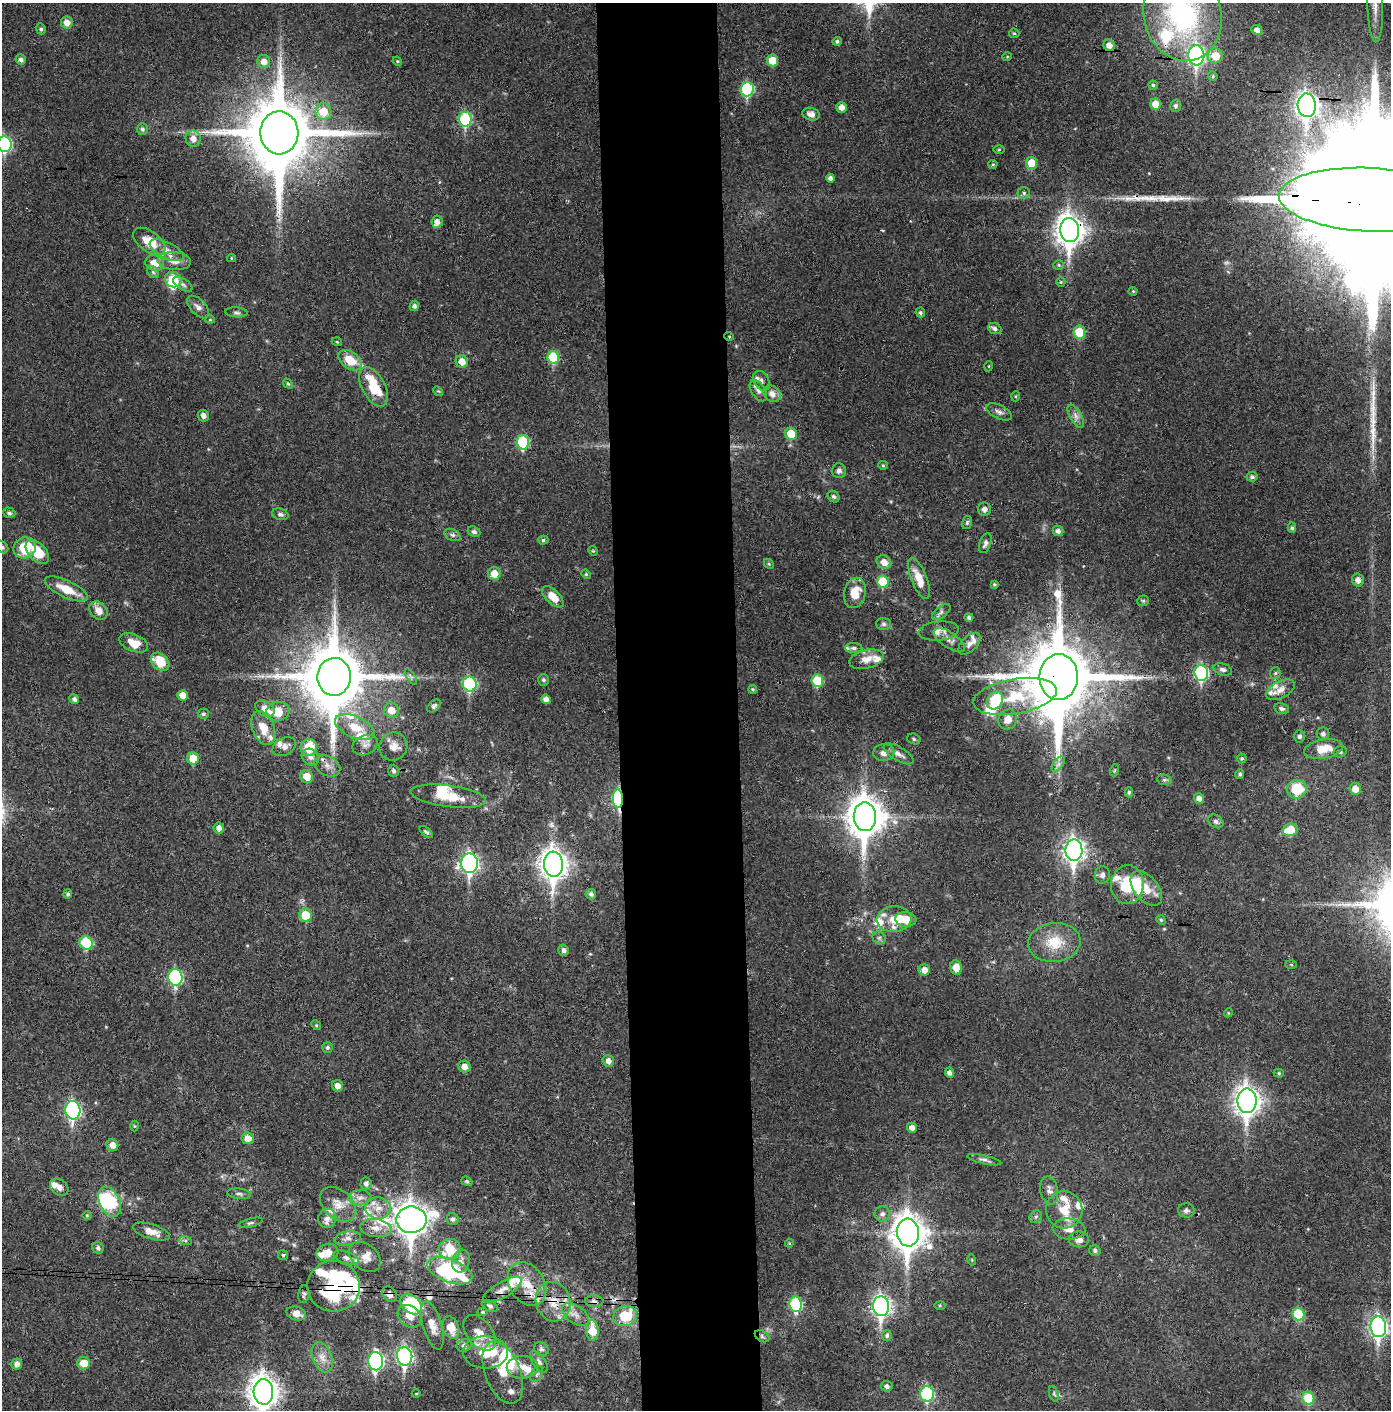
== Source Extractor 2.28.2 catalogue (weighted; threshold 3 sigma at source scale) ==
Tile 5 of 3 x 3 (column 2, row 2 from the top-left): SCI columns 1464-2852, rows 1413-2820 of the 4314 x 4236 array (HDU 1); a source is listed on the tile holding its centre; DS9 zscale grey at full resolution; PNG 1393 x 1412 px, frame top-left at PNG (2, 3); each listed source drawn as its Kron ellipse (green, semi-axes under 4 px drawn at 4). Shown black and unused: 9% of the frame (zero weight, under 3 of 4 exposures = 6% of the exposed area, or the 3 px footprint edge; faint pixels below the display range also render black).
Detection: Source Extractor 2.28.2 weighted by HDU 2 'WHT'; one run over the whole footprint, this tile lists its part. Background 0.0383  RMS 0.0055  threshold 0.0249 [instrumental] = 3 sigma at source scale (4.5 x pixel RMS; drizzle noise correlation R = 1.50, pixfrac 1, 0.05/0.05 arcsec/px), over >= 5 px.
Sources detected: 341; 1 too faint to see at this stretch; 10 inside a brighter object's white glare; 2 cosmic-ray / hot-pixel residue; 2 long thin detections or spike segments (spike, bleed or trail) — neither listed nor drawn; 41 inside a brighter listed object's ellipse — not listed separately; the other 285 listed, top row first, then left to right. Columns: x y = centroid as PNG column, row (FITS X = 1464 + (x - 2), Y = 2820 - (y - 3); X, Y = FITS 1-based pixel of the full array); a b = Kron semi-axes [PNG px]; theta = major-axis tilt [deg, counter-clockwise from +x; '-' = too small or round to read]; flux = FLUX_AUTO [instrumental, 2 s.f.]
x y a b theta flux
1375 6 36 7 -88 8.7
1182 15 46 39 -75 110
67 23 6 6 - 4.1
41 29 5 5 - 1.2
1257 30 5 5 - 2.9
1014 33 5 4 - 0.81
837 41 4 4 - 1.1
1109 45 6 5 - 3.9
1196 55 10 8 -87 140
1215 56 7 7 - 10
1007 57 5 3 - 0.49
21 60 5 5 - 2.1
772 60 6 5 - 10
397 61 5 4 - 0.55
264 62 6 6 - 4.1
1213 76 5 4 - 0.86
1153 85 4 4 - 1
747 89 7 6 - 48
1155 104 5 5 - 7
1307 105 12 9 -88 320
1176 106 6 5 - 1.6
842 107 5 5 - 3.5
323 111 8 8 - 12
811 114 9 6 -16 3
465 119 7 6 - 46
142 129 6 5 - 1.5
279 133 21 19 -88 5800
193 138 8 7 - 4.1
5 144 8 7 - 62
999 149 5 3 - 0.59
1031 163 6 5 - 10
993 164 4 4 - 0.65
830 178 4 4 - 2.2
1024 193 6 5 - 1.4
1370 200 91 32 -3 91000
437 222 6 5 - 2.5
1070 230 12 9 -87 660
149 241 18 10 -36 13
167 250 19 8 -26 5.2
231 258 4 4 - 0.53
174 261 17 9 -4 5.5
155 263 9 7 -23 7.4
1059 265 5 5 - 0.81
153 272 7 5 -45 1.2
173 279 8 7 - 15
1061 282 5 4 - 0.64
183 284 11 5 -31 1.7
1133 291 4 4 - 0.62
414 306 5 4 - 1.8
198 307 14 7 -46 2.9
236 312 11 5 -5 1.6
920 312 5 4 - 1.1
210 320 4 4 - 0.62
995 328 7 5 -23 1.8
1079 332 6 6 - 16
729 336 5 3 - 0.49
337 342 5 3 - 0.49
553 357 6 5 - 23
350 360 13 8 -35 11
462 362 6 6 - 5.3
989 366 5 3 - 0.44
761 381 11 7 -61 2.4
288 383 5 4 - 0.79
374 387 21 11 -63 19
438 391 5 4 - 0.65
758 391 12 7 -57 2.7
772 394 9 7 -40 4.1
1016 396 5 3 - 0.49
999 412 14 7 -25 2.4
203 416 6 5 - 2.6
1076 416 13 6 -60 2.7
791 434 6 5 - 11
523 442 7 6 - 36
883 465 5 4 - 0.67
839 471 7 7 - 1.8
1252 477 5 4 - 1.4
833 496 6 5 - 1.3
984 509 6 6 - 2.5
9 513 6 5 - 1.3
280 514 8 5 -16 1.5
967 523 6 5 - 1
1292 528 5 4 - 1.1
1058 531 5 5 - 2.4
474 532 6 5 - 1.4
452 535 8 5 -25 1.6
543 540 5 4 - 1
985 543 10 5 69 2
2 547 7 5 -45 1.4
25 548 11 10 - 19
593 551 5 4 - 0.7
37 552 14 9 -47 15
884 562 8 6 -35 4.6
769 564 5 4 - 0.66
494 574 6 6 - 6.6
586 574 5 4 - 0.67
919 579 22 7 -68 10
1358 580 6 6 - 3
883 582 6 6 - 18
994 584 3 3 - 0.74
66 589 23 8 -25 11
855 593 15 10 76 9.6
553 597 14 7 -45 8.1
1143 601 6 5 - 0.86
98 611 10 8 -45 5
941 612 11 5 37 1.8
969 617 4 4 - 1.3
884 624 7 6 - 1.4
939 631 20 9 6 4.7
949 640 18 7 -33 3.5
134 643 15 8 -22 7.9
970 644 13 7 44 3.5
854 648 8 5 -1 1.5
866 659 17 9 13 5.9
160 662 10 7 -42 13
1223 669 9 6 -16 1.7
1201 673 8 7 - 66
1275 673 6 5 - 0.89
411 676 9 4 -58 1.2
334 677 19 16 -89 4700
1059 677 23 19 89 6500
544 680 6 5 - 1.3
817 681 6 6 - 18
470 684 7 7 - 51
753 689 4 4 - 0.75
1280 690 15 8 28 4.5
183 695 5 5 - 5.5
1015 696 42 17 10 23
74 699 5 4 - 2
546 699 5 4 - 2.9
995 700 9 7 62 24
434 706 8 5 42 1.4
265 709 10 7 -35 5.5
1282 709 7 5 -12 1.6
391 710 8 7 - 6.4
278 711 12 9 13 10
203 714 5 5 - 1.3
1008 719 10 9 - 5.2
355 727 21 10 -23 12
263 728 18 11 -68 9
1323 734 6 6 - 1.6
1300 736 6 5 - 1.3
914 739 7 5 -18 1
365 745 13 9 24 3.2
284 747 12 8 29 3.3
309 747 8 8 - 15
393 747 14 13 - 5.3
1323 749 19 9 11 11
1340 752 6 5 - 1.3
884 753 10 8 7 3.5
898 754 17 6 -31 3.3
310 757 9 7 -38 2.9
193 758 6 6 - 9.7
1242 758 5 5 - 0.8
1058 764 9 4 53 1.9
327 766 14 9 -27 4.3
1115 770 6 4 71 0.74
393 771 6 5 - 1.5
1240 774 5 4 - 1.1
307 777 6 6 - 7.9
1164 780 7 5 -6 1.2
1297 789 10 9 - 17
1355 789 6 5 - 5.4
1129 792 5 4 - 0.99
448 796 38 10 -7 15
1199 798 5 5 - 2.9
618 799 9 5 -88 68
865 817 14 11 -89 1200
1216 821 8 6 -34 1.7
219 828 5 5 - 2.6
1290 830 7 6 - 13
426 832 8 4 -39 1.2
1074 850 11 8 -89 310
469 863 9 8 - 170
553 864 12 9 -85 550
1102 875 9 7 81 2.5
1127 885 19 16 84 21
1146 888 20 12 -51 9.6
68 894 5 4 - 1.2
591 894 5 5 - 2
306 915 6 6 - 15
894 919 17 13 4 8.8
906 919 10 7 -5 12
1161 920 5 4 - 0.68
879 938 7 6 - 1.4
1054 942 26 19 6 17
86 943 7 6 - 28
564 950 6 5 - 1.8
1291 965 5 4 - 0.57
956 968 7 6 - 6.4
924 970 6 5 - 3.9
175 977 8 7 - 65
1228 1013 4 3 - 0.49
316 1025 5 4 - 0.68
327 1047 5 5 - 1.2
608 1061 6 5 - 2.9
464 1067 6 5 - 4
949 1073 5 4 - 2.2
1279 1073 5 4 - 0.83
338 1086 6 5 - 3.8
1247 1101 12 9 -89 500
73 1110 9 7 -86 110
134 1126 5 3 - 0.49
912 1128 5 5 - 3.1
248 1138 6 6 - 4.8
112 1145 6 5 - 4.1
984 1160 17 4 -13 1.8
467 1181 6 4 -21 0.82
366 1184 6 5 - 1.9
59 1187 10 7 -41 3.4
1049 1190 14 9 -79 3.2
239 1194 12 5 -6 1.6
359 1198 11 7 6 3.3
110 1202 16 10 -64 28
338 1204 21 14 -41 8.1
378 1208 13 10 -3 5.7
1064 1210 18 18 - 11
1186 1210 8 7 - 1.7
882 1214 8 7 - 2.3
87 1215 4 4 - 0.56
1036 1217 7 5 44 1.2
327 1218 9 9 - 3.7
453 1219 6 6 - 1.5
411 1220 15 13 1 730
251 1223 12 4 14 1.3
376 1228 16 9 -7 5
1069 1229 16 10 -5 5.6
151 1232 19 7 -17 6.3
908 1233 14 11 -83 970
347 1238 13 7 10 3
1079 1239 10 8 -5 3.5
185 1240 6 4 -19 0.95
789 1243 4 4 - 0.58
98 1248 6 5 - 1.5
450 1249 11 10 - 18
1095 1250 6 5 - 1.5
327 1252 11 8 16 6.2
283 1255 5 5 - 0.68
365 1257 18 12 -40 6.1
346 1258 13 6 -18 2.5
972 1260 5 3 - 0.6
461 1261 11 8 74 3.3
450 1271 23 11 -20 66
527 1284 23 17 -58 14
333 1286 26 25 - 54
502 1290 22 7 30 4.3
304 1294 9 5 84 1.2
390 1294 8 6 -54 2.9
594 1301 9 5 -4 2.2
553 1302 20 17 -71 12
411 1304 12 8 -37 39
796 1304 7 6 - 41
490 1306 8 5 -29 1.3
881 1306 10 8 -86 210
940 1306 5 4 - 0.68
483 1312 5 4 - 0.67
296 1313 10 7 -16 3.9
1298 1314 6 6 - 22
576 1315 15 9 -35 4.4
409 1316 13 10 -40 4.9
625 1316 12 10 19 20
432 1325 25 9 -73 6.3
451 1327 11 8 -68 7.9
1378 1327 10 8 -85 200
592 1330 10 6 -88 13
480 1333 20 12 -53 7.5
762 1336 8 5 -31 1.4
887 1336 5 5 - 1.2
464 1345 8 6 14 1.7
541 1349 8 6 -34 1.5
485 1352 22 16 0 15
405 1356 9 7 -81 130
322 1357 16 9 -69 5.1
376 1361 9 7 -86 120
539 1362 12 6 -54 2.3
84 1363 6 6 - 8.5
17 1364 5 5 - 2.9
523 1367 16 11 1 6.6
503 1372 33 17 -69 15
537 1374 8 5 60 1.6
887 1386 6 5 - 1.8
263 1392 12 10 -86 720
416 1394 4 3 - 0.38
927 1394 7 7 - 56
1054 1394 8 4 -71 1
1308 1398 6 6 - 19
Overlapping masked pixels (flux is a lower limit): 16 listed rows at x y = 1307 105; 279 133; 1370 200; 1070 230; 729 336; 374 387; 334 677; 1059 677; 327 766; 618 799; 411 1220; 527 1284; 333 1286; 390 1294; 553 1302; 762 1336
Isophote crosses this tile's border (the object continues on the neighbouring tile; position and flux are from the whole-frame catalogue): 6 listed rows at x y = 1375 6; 1182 15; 5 144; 1370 200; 2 547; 263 1392